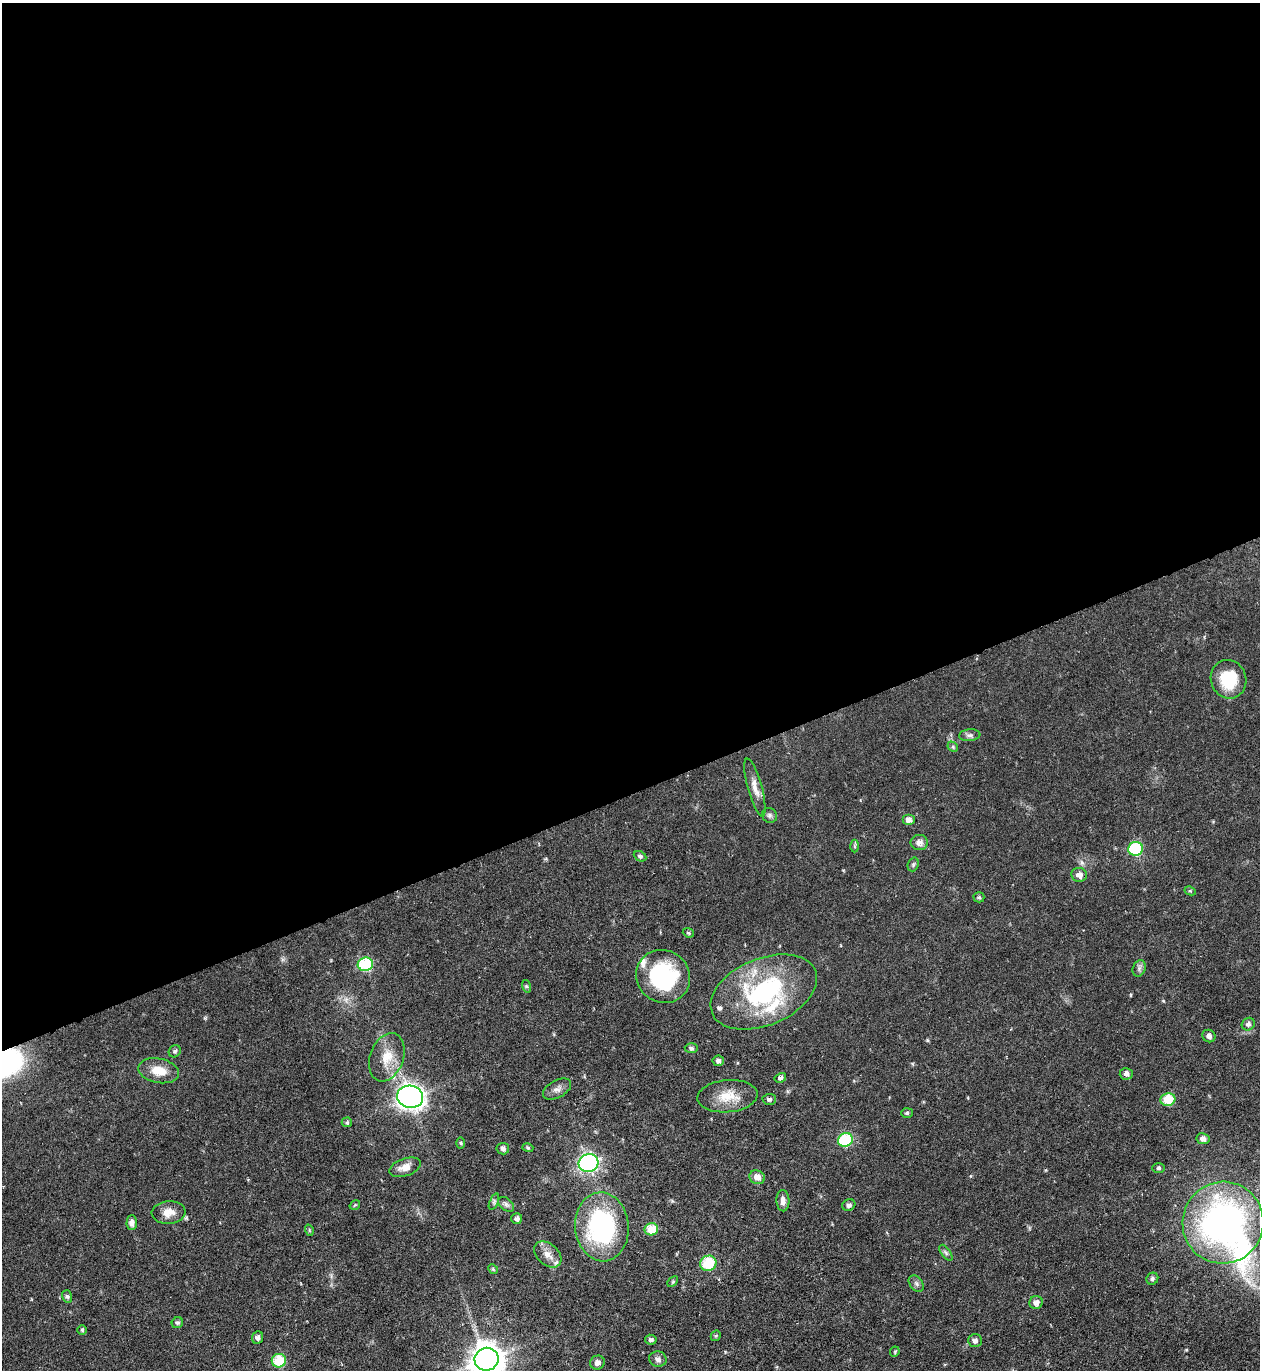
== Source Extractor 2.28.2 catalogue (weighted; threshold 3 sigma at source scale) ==
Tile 2 of 4 x 4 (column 2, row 1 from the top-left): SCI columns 1407-2664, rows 4104-5471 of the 5460 x 5473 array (HDU 1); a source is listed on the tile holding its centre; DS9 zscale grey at full resolution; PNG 1262 x 1372 px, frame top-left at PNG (2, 3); each listed source drawn as its Kron ellipse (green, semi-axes under 4 px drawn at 4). Shown black and unused: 58% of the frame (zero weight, under 4 of 8 exposures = <1% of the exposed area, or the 3 px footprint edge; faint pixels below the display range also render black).
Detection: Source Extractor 2.28.2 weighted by HDU 2 'WHT'; one run over the whole footprint, this tile lists its part. Background 0.0583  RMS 0.0049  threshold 0.02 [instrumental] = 3 sigma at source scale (4.09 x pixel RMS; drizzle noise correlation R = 1.36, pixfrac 0.8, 0.05/0.05 arcsec/px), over >= 5 px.
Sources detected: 82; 5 inside a brighter listed object's ellipse — not listed separately; the other 77 listed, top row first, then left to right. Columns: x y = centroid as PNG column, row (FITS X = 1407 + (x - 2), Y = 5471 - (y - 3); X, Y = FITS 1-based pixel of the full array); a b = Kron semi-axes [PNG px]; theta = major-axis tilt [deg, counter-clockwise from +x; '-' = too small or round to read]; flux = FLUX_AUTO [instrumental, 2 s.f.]
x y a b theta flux
1228 679 19 17 -71 18
970 735 11 5 5 1.4
953 747 6 4 -47 0.71
755 788 30 7 -75 4.6
769 815 8 7 - 1.3
908 820 6 5 - 2.4
919 842 9 7 0 2.5
854 846 6 4 -89 0.65
1136 849 7 7 - 23
640 856 6 5 - 0.94
913 864 7 5 70 0.8
1079 875 8 7 - 3.3
1190 891 6 4 -27 0.58
979 897 5 5 - 0.77
688 933 6 4 -22 0.7
365 964 8 7 - 23
1139 968 8 6 70 1.4
663 976 27 26 - 41
526 986 6 4 -72 0.68
764 992 56 33 23 60
1248 1024 7 6 - 1.6
1209 1036 7 6 - 1.7
691 1048 7 4 -2 1.1
175 1051 6 5 - 1
387 1057 25 17 70 9.9
718 1061 6 5 - 1.5
159 1071 20 12 -11 8.1
1126 1074 6 5 - 2
780 1078 6 4 29 1.4
557 1089 15 8 28 2.6
728 1096 30 16 5 10
410 1097 13 11 -13 220
769 1099 6 5 - 1.1
1168 1100 7 6 - 13
907 1113 6 5 - 0.71
347 1122 5 5 - 0.67
1203 1139 6 5 - 2.6
845 1140 7 6 - 23
461 1143 6 4 -89 0.57
528 1148 5 4 - 0.63
503 1149 6 5 - 1.4
589 1163 10 9 - 87
405 1167 16 8 18 4.2
1159 1168 6 5 - 0.8
757 1177 8 6 -30 4.1
783 1201 11 6 -87 2.2
494 1202 8 4 68 0.9
506 1204 9 5 -41 1.4
355 1205 5 3 - 0.52
849 1205 7 5 27 1.5
169 1212 17 11 5 5
517 1219 5 5 - 1.4
132 1223 7 5 89 2
1223 1223 41 40 - 170
602 1227 34 26 -85 65
651 1229 7 6 - 10
309 1230 6 3 -73 0.52
946 1253 9 4 -55 1
548 1254 15 10 -43 4.1
708 1263 8 7 - 16
493 1269 5 4 - 0.58
1152 1279 6 5 - 0.95
673 1282 6 4 45 0.64
916 1284 9 6 -50 1.2
67 1296 6 5 - 0.95
1036 1302 7 6 - 2.4
177 1323 6 5 - 0.97
82 1330 5 4 - 0.62
716 1336 5 4 - 0.65
257 1337 6 5 - 1.5
651 1340 6 5 - 1.4
975 1341 7 6 - 1.5
895 1352 5 4 - 0.53
487 1359 12 11 - 530
658 1359 9 7 -14 2
279 1361 7 6 - 14
597 1363 7 7 - 2.1
Isophote crosses this tile's border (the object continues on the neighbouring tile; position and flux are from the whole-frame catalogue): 1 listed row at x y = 487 1359